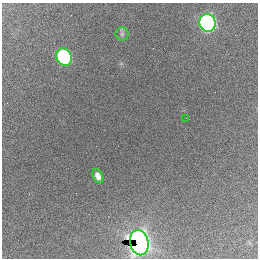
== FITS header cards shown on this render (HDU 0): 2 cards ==
NAXIS1  =                  256 / length of data axis 1
NAXIS2  =                  256 / length of data axis 2

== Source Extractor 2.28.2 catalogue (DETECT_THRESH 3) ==
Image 256 x 256 px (HDU 0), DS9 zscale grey, 1 PNG px = 1 image px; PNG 260 x 260 px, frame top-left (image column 1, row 256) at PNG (2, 3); each listed source drawn as its Kron ellipse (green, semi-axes under 4 px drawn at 4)
Background 2680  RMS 67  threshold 202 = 3 sigma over >= 5 px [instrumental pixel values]
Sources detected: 6; all 6 listed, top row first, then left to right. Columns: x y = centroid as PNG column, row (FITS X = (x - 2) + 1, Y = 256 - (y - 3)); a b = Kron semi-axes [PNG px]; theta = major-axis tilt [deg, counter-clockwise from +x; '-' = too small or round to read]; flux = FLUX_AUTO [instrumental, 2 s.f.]
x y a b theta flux
208 23 9 8 - 1.8e+06
122 34 6 6 - 1.1e+04
64 57 9 7 -63 8.6e+05
186 118 2 2 - 1.3e+04
98 176 7 5 -63 2.6e+04
139 243 13 9 -77 3.9e+06